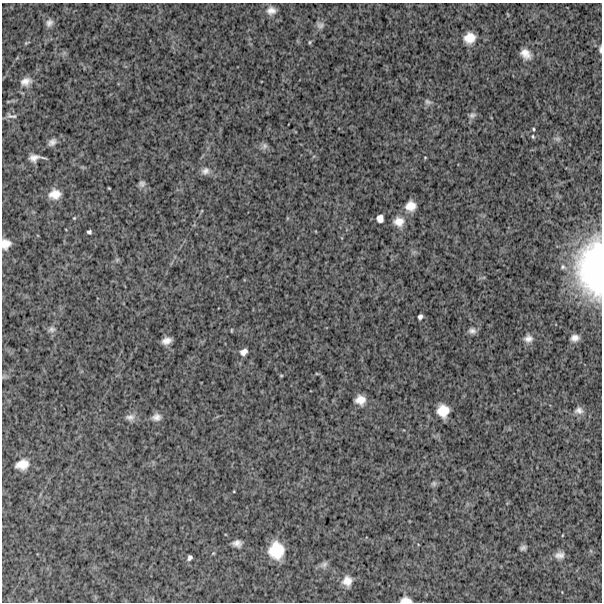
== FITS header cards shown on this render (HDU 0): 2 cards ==
NAXIS1  =                  600
NAXIS2  =                  600

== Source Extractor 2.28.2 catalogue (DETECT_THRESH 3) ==
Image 600 x 600 px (HDU 0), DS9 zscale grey, 1 PNG px = 1 image px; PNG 604 x 604 px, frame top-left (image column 1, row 600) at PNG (2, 3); no overlay
Background 1170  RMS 250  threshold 764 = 3 sigma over >= 5 px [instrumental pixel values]
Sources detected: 57; all 57 listed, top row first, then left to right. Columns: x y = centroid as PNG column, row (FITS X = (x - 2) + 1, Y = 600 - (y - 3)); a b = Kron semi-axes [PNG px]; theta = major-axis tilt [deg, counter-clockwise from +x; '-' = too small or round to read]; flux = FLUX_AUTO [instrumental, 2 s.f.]
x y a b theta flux
271 10 12 10 8 1.2e+05
49 23 10 8 57 7.8e+04
320 25 10 9 - 7.3e+04
470 38 13 12 - 2.3e+05
310 42 6 4 89 2.0e+04
27 43 8 3 26 2.3e+04
600 49 9 4 89 3.6e+04
526 54 12 9 -43 1.5e+05
26 81 14 10 19 1.3e+05
428 102 10 6 -24 5.0e+04
472 115 10 7 24 5.8e+04
11 116 15 6 -9 6.2e+04
533 129 4 3 - 2.0e+04
533 136 5 4 - 2.2e+04
557 139 10 6 -17 4.5e+04
52 142 11 8 36 7.6e+04
264 146 9 8 - 5.4e+04
425 157 4 2 - 1.3e+04
35 158 14 6 3 1.1e+05
205 171 12 10 23 9.8e+04
142 184 8 8 - 5.9e+04
109 188 3 2 - 1.3e+04
55 194 12 10 8 2.0e+05
411 206 11 11 - 1.9e+05
74 218 4 4 - 1.7e+04
380 218 7 6 - 9.6e+04
399 222 14 12 -1 1.8e+05
89 232 4 4 - 3.4e+04
6 244 10 9 - 1.5e+05
117 260 6 5 - 2.8e+04
563 267 8 7 - 4.9e+04
591 268 58 27 -90 2.9e+06
420 317 5 4 - 4.7e+04
52 329 10 8 -13 6.6e+04
231 330 5 3 - 1.6e+04
472 331 9 8 - 6.9e+04
575 338 9 7 12 9.4e+04
528 339 11 10 - 1.1e+05
166 341 9 6 15 1.1e+05
244 352 8 6 32 8.8e+04
317 374 5 3 - 1.6e+04
281 375 5 3 - 1.6e+04
360 400 9 9 - 1.7e+05
579 410 12 9 -11 9.9e+04
443 411 12 11 - 2.8e+05
130 417 13 9 4 9.6e+04
156 417 12 9 12 1.0e+05
22 464 15 10 14 2.0e+05
434 483 7 7 - 4.1e+04
237 543 8 6 -5 9.3e+04
523 548 6 4 21 4.6e+04
276 550 15 13 -88 5.2e+05
559 555 11 8 5 1.0e+05
190 558 5 4 - 4.6e+04
324 564 11 7 25 6.1e+04
347 581 10 9 - 1.5e+05
406 600 10 5 -3 1.1e+05
At the frame edge (FLAGS 8, measured only in part): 4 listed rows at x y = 600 49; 6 244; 591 268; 406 600